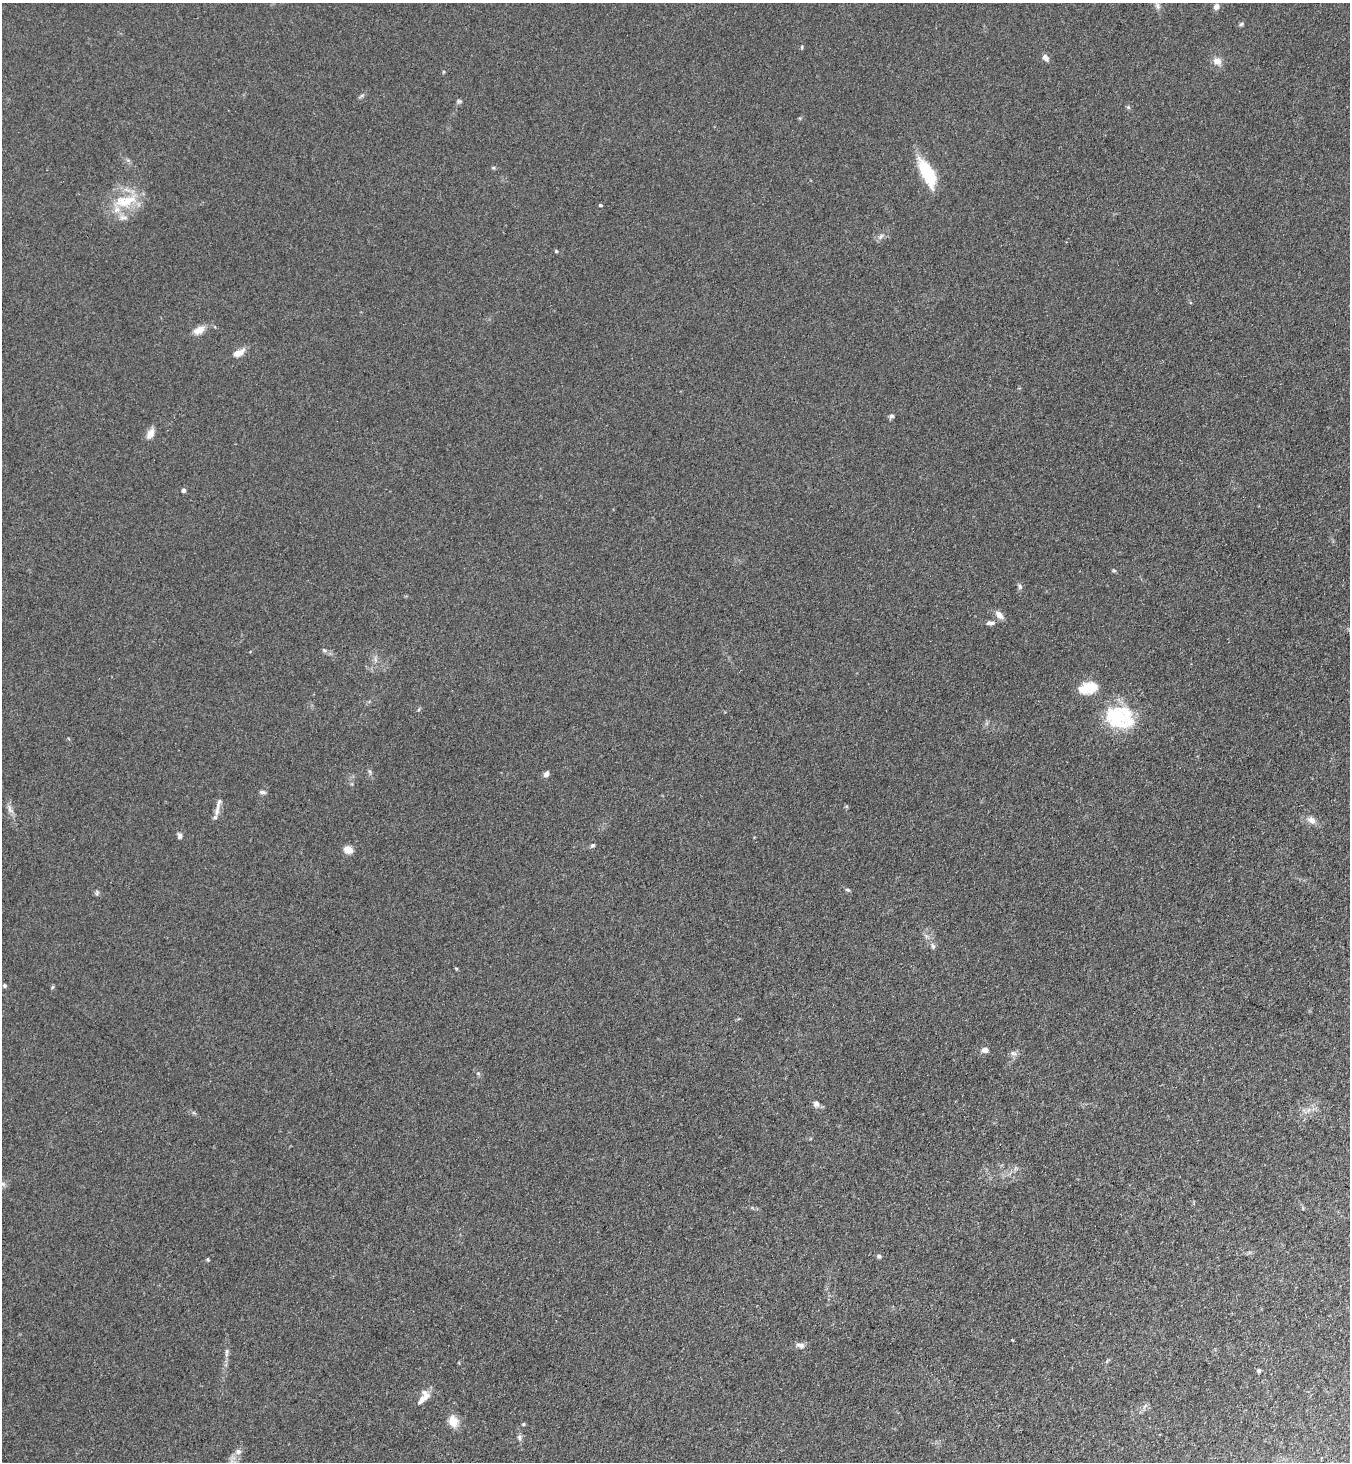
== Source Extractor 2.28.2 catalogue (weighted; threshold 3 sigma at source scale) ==
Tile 6 of 4 x 4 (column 2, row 2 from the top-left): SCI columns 1548-2895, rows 2954-4413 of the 5929 x 5908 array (HDU 1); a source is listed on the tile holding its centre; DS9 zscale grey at full resolution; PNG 1352 x 1464 px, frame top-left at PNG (2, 3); no overlay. Shown black and unused: <1% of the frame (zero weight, under 3 of 4 exposures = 5% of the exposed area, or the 3 px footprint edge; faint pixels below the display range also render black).
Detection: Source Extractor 2.28.2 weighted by HDU 2 'WHT'; one run over the whole footprint, this tile lists its part. Background 0.184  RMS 0.0086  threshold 0.0387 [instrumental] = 3 sigma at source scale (4.5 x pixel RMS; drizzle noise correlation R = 1.50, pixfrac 1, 0.05/0.05 arcsec/px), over >= 5 px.
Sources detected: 64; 1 inside a brighter object's white glare — not listed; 6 inside a brighter listed object's ellipse — not listed separately; the other 57 listed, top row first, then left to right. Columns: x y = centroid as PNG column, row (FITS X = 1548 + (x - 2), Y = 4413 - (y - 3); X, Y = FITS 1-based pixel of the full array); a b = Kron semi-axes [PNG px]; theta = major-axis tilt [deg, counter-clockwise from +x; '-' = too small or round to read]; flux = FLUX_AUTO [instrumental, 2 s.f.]
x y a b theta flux
1157 6 13 6 -68 3.5
1216 7 7 6 - 3.6
1241 24 6 5 - 1.4
802 47 5 3 - 0.92
1045 57 8 6 -52 3.9
1217 61 9 8 - 6.8
362 96 9 4 35 1.6
459 101 7 4 -7 1.5
1128 107 5 5 - 1.3
927 173 31 12 -63 43
125 201 36 16 12 30
600 205 4 3 - 1.6
880 237 9 4 55 2.4
556 251 4 4 - 1.1
199 330 15 9 29 7.9
238 353 13 6 25 9.1
891 416 7 5 0 1.7
150 433 15 8 61 6.2
183 490 5 4 - 2.6
1114 571 6 4 -1 1.1
1020 586 8 5 -88 2
999 615 10 7 -47 6.3
990 623 13 5 -2 3.3
324 650 6 5 - 1.5
1089 688 24 12 11 19
1119 717 38 18 -33 40
370 772 6 4 -72 1.4
546 774 7 5 60 3.2
263 792 9 5 -5 2
10 809 14 5 -74 4.1
217 811 17 6 81 5.7
1312 820 11 8 -42 5.7
180 836 8 6 -72 2.2
593 845 6 5 - 1.6
348 850 5 5 - 28
847 890 7 4 -19 1.3
97 893 7 5 70 1.6
933 946 9 5 -60 2.3
456 968 5 3 - 0.82
5 986 5 5 - 1.5
53 987 6 4 69 1.1
985 1050 8 6 -3 4.5
1013 1053 10 5 -1 2.5
478 1073 5 5 - 1.4
816 1103 8 7 - 3.4
1308 1110 7 4 70 2.1
879 1256 5 5 - 1.7
208 1259 5 4 - 1.1
800 1345 11 7 -10 3.6
227 1352 12 5 85 3.1
1259 1371 5 4 - 1.9
422 1399 23 8 68 7.4
1145 1406 8 4 37 1.9
453 1421 15 11 -73 10
523 1424 5 4 - 0.97
519 1437 9 5 -74 2.3
238 1452 8 8 - 3.6
Isophote crosses this tile's border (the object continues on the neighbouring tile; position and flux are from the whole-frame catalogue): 1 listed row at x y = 1157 6